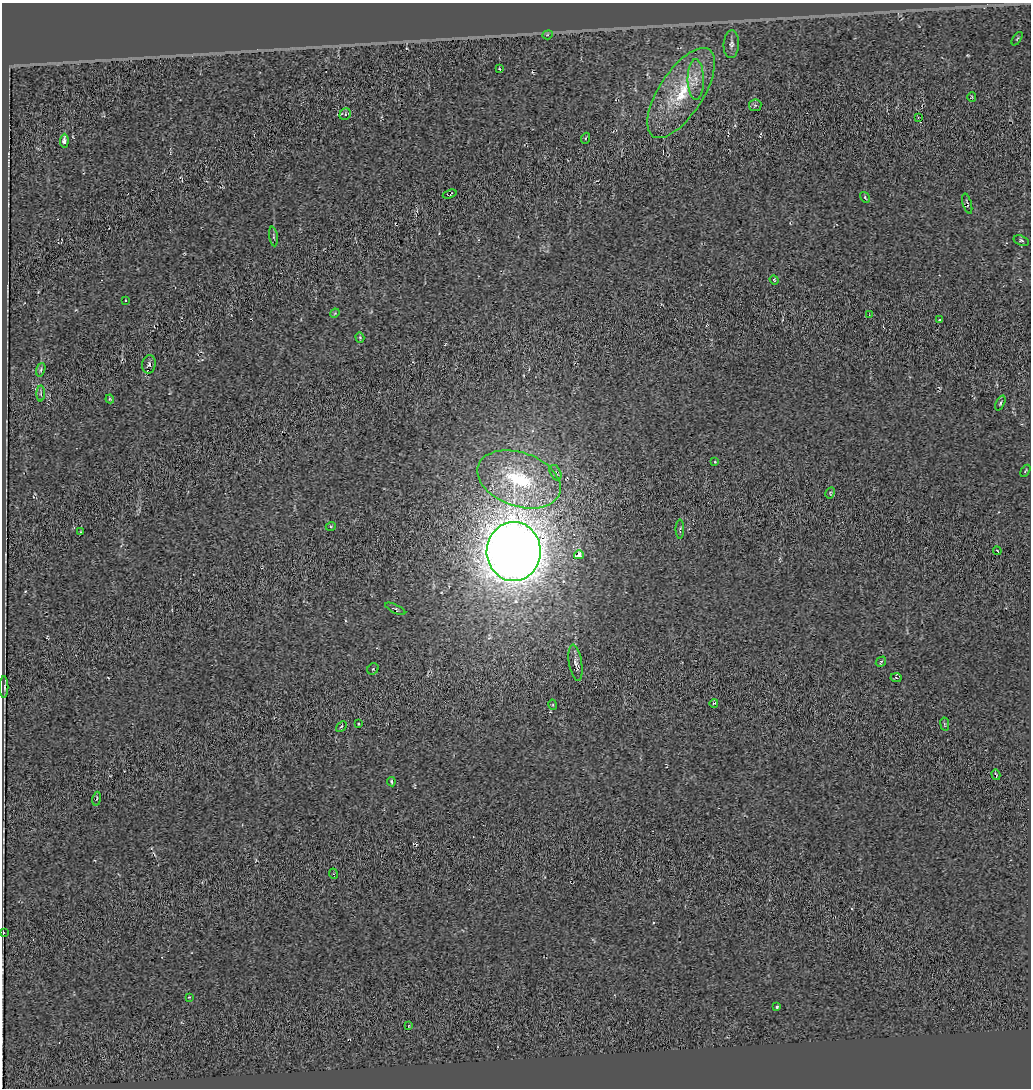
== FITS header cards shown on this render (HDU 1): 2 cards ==
NAXIS1  =                 1029
NAXIS2  =                 1086

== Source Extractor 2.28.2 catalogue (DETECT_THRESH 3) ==
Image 1029 x 1086 px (HDU 1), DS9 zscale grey, 1 PNG px = 1 image px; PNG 1033 x 1090 px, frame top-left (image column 1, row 1086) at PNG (2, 3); each listed source drawn as its Kron ellipse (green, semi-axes under 4 px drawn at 4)
Background -0.0196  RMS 0.093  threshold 0.278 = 3 sigma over >= 5 px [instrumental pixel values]
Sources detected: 58; all 58 listed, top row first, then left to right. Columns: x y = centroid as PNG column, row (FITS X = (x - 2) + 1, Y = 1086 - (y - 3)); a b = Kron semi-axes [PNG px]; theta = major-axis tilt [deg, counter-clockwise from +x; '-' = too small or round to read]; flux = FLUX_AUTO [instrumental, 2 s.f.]
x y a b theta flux
548 35 5 4 - 8.2
1017 39 7 3 56 6.8
731 44 14 7 87 30
499 69 3 2 - 6.4
696 80 20 8 -90 79
681 93 51 22 57 410
972 97 5 4 - 6.3
755 105 6 5 - 12
345 114 6 5 - 14
918 117 4 3 - 3.2
586 138 5 3 - 6.2
64 141 7 4 85 24
450 194 7 3 20 6.8
865 197 6 3 -58 6.6
967 204 10 3 -74 9.9
273 236 10 3 -81 9.8
1021 241 8 5 -19 12
774 280 5 4 - 5.7
125 300 3 2 - 7.3
335 313 5 4 - 5.7
869 315 2 2 - 4.6
940 320 3 2 - 12
360 337 5 4 - 8.8
149 364 9 6 81 19
41 370 7 4 72 11
41 394 8 4 90 13
110 399 4 4 - 6.3
1000 403 8 4 66 10
715 462 4 2 - 3.7
1025 471 6 2 59 6.2
555 473 8 5 -64 12
519 479 43 27 -19 590
830 493 6 3 60 6.9
331 526 5 3 - 5.8
680 529 9 3 -90 9.9
81 532 4 2 - 3.7
514 551 29 27 89 13000
997 551 4 2 - 4.5
579 555 5 3 - 100
395 609 11 4 -26 10
881 662 6 4 47 8.1
575 663 18 6 -81 33
373 669 6 5 - 9.6
896 678 5 3 - 6.7
4 687 11 2 90 6.9
714 703 4 2 - 4.6
553 705 5 3 - 5.8
358 724 3 2 - 5.7
945 724 7 3 -81 6.4
341 726 6 3 44 7.5
996 775 6 2 -72 6.6
391 782 5 3 - 8.2
97 799 7 3 80 6.8
334 874 5 3 - 6.7
3 933 3 2 - 3.6
189 997 3 3 - 4.1
777 1007 3 3 - 7.9
409 1025 4 3 - 4.9